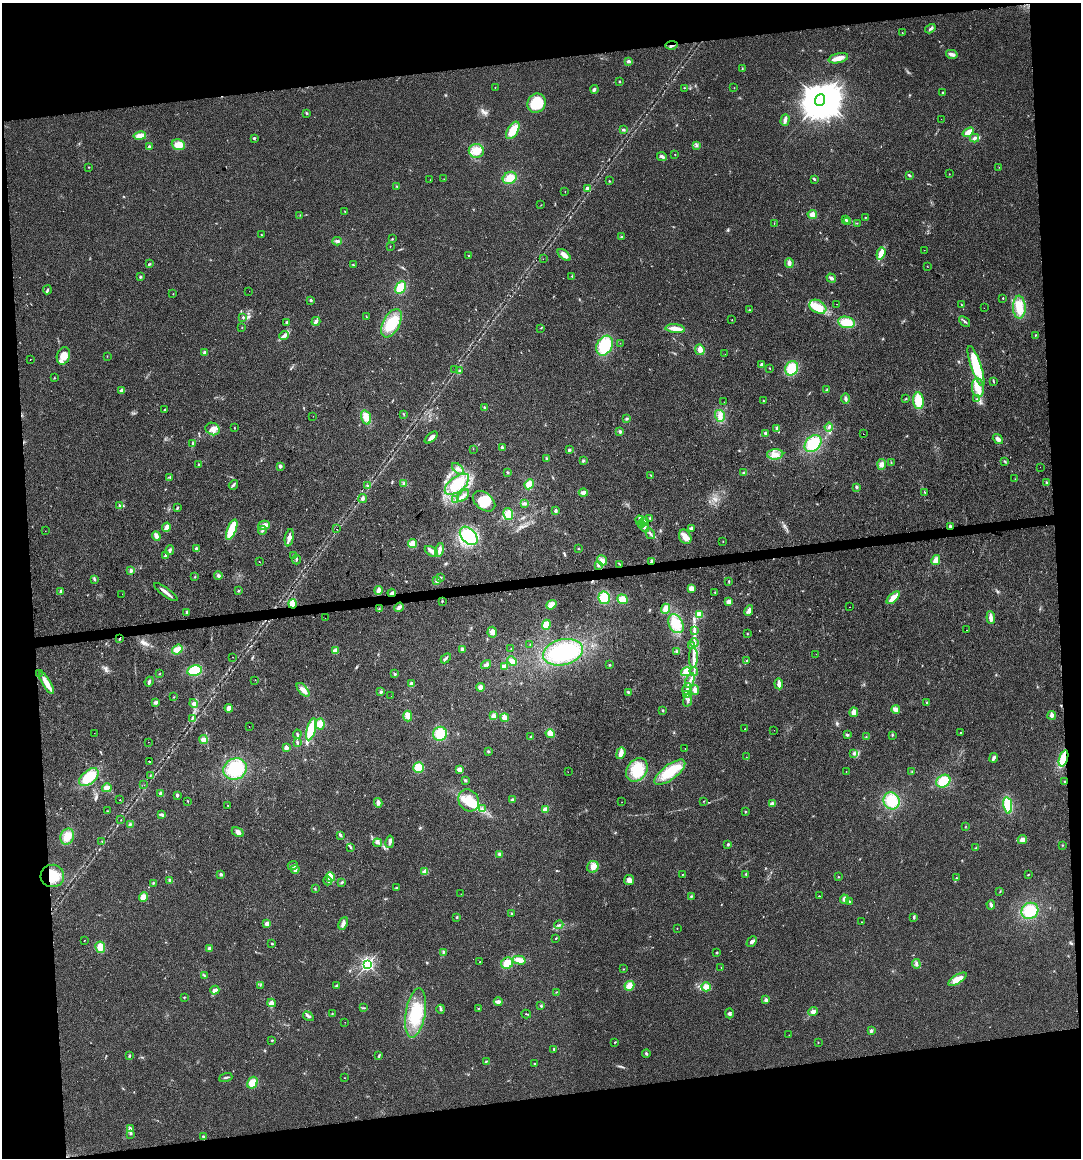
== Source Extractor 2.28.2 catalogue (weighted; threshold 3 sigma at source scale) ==
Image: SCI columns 11-4325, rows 1-4624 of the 4379 x 4624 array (HDU 1 of 3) = the unmasked area's bounding box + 8 px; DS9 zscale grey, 4 x 4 block average (1 PNG px = mean of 4 x 4 image px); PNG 1083 x 1160 px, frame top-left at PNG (2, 3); each listed source drawn as its Kron ellipse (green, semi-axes under 4 px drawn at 4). Shown black and unused: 16% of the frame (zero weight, under 2 of 3 exposures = <1% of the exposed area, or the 3 px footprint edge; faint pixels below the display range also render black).
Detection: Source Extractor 2.28.2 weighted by HDU 2 'WHT'. Background 0.0451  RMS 0.0067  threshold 0.0301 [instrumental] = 3 sigma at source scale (4.5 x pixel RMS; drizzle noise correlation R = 1.50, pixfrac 1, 0.0396/0.0396 arcsec/px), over >= 5 px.
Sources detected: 514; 1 too faint to see at this stretch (4 x 4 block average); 3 inside a brighter object's white glare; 11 cosmic-ray / hot-pixel residue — neither listed nor drawn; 4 coinciding with a brighter row at this scale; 34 inside a brighter listed object's ellipse — not listed separately; the other 461 listed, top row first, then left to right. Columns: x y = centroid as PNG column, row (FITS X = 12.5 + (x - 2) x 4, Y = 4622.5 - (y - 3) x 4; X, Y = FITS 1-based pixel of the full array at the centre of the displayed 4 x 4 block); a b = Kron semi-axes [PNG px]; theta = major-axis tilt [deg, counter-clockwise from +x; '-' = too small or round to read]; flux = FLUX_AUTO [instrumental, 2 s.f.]
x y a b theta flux
930 29 6 2 33 6.5
902 33 2 2 - 2.8
672 45 6 2 9 4.7
952 54 6 3 -14 16
838 58 10 4 12 27
629 61 4 3 - 8.6
742 69 2 2 - 1.7
619 82 3 2 - 2.5
495 87 2 2 - 2.4
685 88 2 2 - 1.7
734 88 2 2 - 1.1
594 89 4 2 - 8.6
943 93 2 2 - 9.5
820 100 6 5 - 11000
537 103 10 8 53 130
306 113 3 2 - 4.4
941 119 2 2 - 2
785 120 6 3 73 17
513 130 10 5 59 59
623 130 2 2 - 1.7
968 132 6 3 36 33
140 136 6 4 10 32
254 138 3 2 - 4.9
975 138 4 2 - 7.5
178 145 7 5 -21 34
697 145 3 3 - 5.7
149 147 2 2 - 44
476 151 7 7 - 46
675 154 2 2 - 1.5
662 156 5 3 - 11
89 167 2 2 - 1.5
999 167 2 2 - 1.2
949 174 2 2 - 1.2
909 175 4 2 - 4
510 178 7 6 - 47
444 179 2 2 - 1.3
814 179 3 2 - 5.9
430 180 2 2 - 0.98
609 181 2 2 - 3.6
397 186 3 2 - 2.9
587 188 2 2 - 22
565 192 2 2 - 1.1
541 205 3 2 - 1.3
345 211 2 2 - 1.2
812 214 4 4 - 22
300 215 2 2 - 1.5
865 217 2 2 - 2.3
846 219 3 2 - 3.7
847 221 2 2 - 18
774 223 2 2 - 1.4
857 223 2 2 - 1.2
261 235 2 2 - 1.4
621 237 2 2 - 2.7
392 239 3 2 - 2.9
337 241 4 3 - 7.4
390 246 2 2 - 1.8
924 250 2 2 - 0.73
881 253 6 2 72 60
564 255 8 4 -39 23
469 256 2 2 - 2.5
543 259 2 2 - 0.76
789 263 5 3 - 18
150 264 4 2 - 3.9
353 265 3 2 - 2.1
927 266 2 2 - 1.2
572 276 3 2 - 2.6
140 277 3 2 - 5.1
831 278 5 3 - 11
401 288 6 5 - 67
47 290 4 2 - 4.6
249 291 2 2 - 1.8
173 294 2 2 - 1.7
1003 298 2 2 - 5.3
311 300 3 2 - 4.6
837 304 2 2 - 0.99
962 305 2 2 - 1.7
818 307 9 6 -30 42
1019 307 11 6 -88 65
984 308 2 2 - 0.61
750 310 2 2 - 2.1
243 317 2 2 - 7.3
366 317 3 2 - 2.5
732 320 2 2 - 1.6
316 321 4 3 - 10
964 321 6 2 -41 5.8
287 322 3 2 - 8.8
846 322 8 5 -10 61
391 323 15 8 62 96
242 328 2 2 - 2.8
541 328 2 2 - 1.8
675 329 10 3 -5 39
284 335 5 4 - 12
1035 335 3 2 - 1.8
620 343 2 2 - 1.5
605 346 10 7 60 140
700 350 5 4 - 18
204 352 3 3 - 6.9
725 354 2 2 - 0.76
63 356 9 6 73 40
107 356 2 2 - 1
30 360 2 2 - 0.87
762 365 2 2 - 38
976 366 21 5 -71 170
769 368 2 2 - 2.2
792 368 7 6 - 84
455 370 2 2 - 0.7
459 371 2 2 - 2.9
54 378 2 2 - 1.6
994 382 2 2 - 1.4
978 388 9 6 -83 39
122 390 3 2 - 4.9
826 390 3 2 - 4.1
846 398 5 3 - 8
906 399 3 2 - 2.2
976 399 2 2 - 2.9
763 401 2 2 - 1.9
918 401 8 5 -86 66
724 402 2 2 - 0.71
484 408 2 2 - 14
165 410 2 2 - 2.7
403 414 2 2 - 2.2
313 416 2 2 - 0.66
720 416 6 5 - 24
366 417 7 5 -72 33
627 419 2 2 - 2.6
829 427 4 3 - 7.9
234 428 2 2 - 4.7
777 428 2 2 - 35
213 429 7 6 - 26
620 431 3 3 - 5.5
766 433 4 3 - 7.4
863 434 2 2 - 1.2
431 438 7 3 42 25
998 439 6 3 -39 14
193 443 3 2 - 4
813 444 10 7 47 120
502 448 2 2 - 27
473 449 2 2 - 1.1
569 450 3 2 - 6.7
775 454 8 5 2 25
546 458 2 2 - 3.1
583 461 3 2 - 4.2
891 462 2 2 - 2.1
1005 462 3 2 - 2.8
198 464 3 2 - 2.7
882 464 5 4 - 16
280 466 2 2 - 37
1040 467 2 2 - 0.51
458 469 7 2 -42 11
508 472 3 2 - 3.8
744 473 2 2 - 2.6
651 475 2 2 - 2.2
170 478 2 2 - 2.3
1015 479 2 2 - 1.1
404 483 4 3 - 6.8
1046 483 2 2 - 9.5
457 484 14 7 38 140
529 484 5 4 - 37
233 485 5 3 - 8.3
368 485 2 2 - 3.3
856 487 3 3 - 6.2
924 492 3 2 - 2.2
583 493 4 4 - 13
463 496 7 3 49 13
363 498 4 3 - 9
455 500 2 2 - 2.3
484 501 13 8 -38 60
524 504 4 3 - 6.6
119 505 2 2 - 4.4
177 508 4 2 - 3.3
555 511 2 2 - 33
508 514 6 5 - 32
650 518 2 2 - 2.3
640 520 4 3 - 8
644 521 4 3 - 8.9
642 524 4 2 - 5.7
264 525 6 4 15 19
950 526 4 2 - 3.8
166 527 5 3 - 23
645 528 4 2 - 7.6
691 528 3 3 - 7.2
336 529 2 2 - 0.7
232 530 11 4 68 110
262 530 4 2 - 8.8
45 531 2 2 - 0.48
650 534 5 2 - 5.6
156 536 5 3 - 16
469 536 11 7 -47 110
685 537 7 5 -62 31
289 538 9 4 79 23
723 541 2 2 - 1
412 544 4 4 - 30
578 548 2 2 - 1.9
196 549 3 2 - 9.2
170 550 5 2 - 9
440 550 7 3 76 15
431 551 7 4 -34 15
166 556 3 2 - 21
294 556 2 2 - 5.2
296 560 4 2 - 4.1
602 560 5 4 - 17
936 560 5 4 - 25
651 561 3 2 - 9.6
259 562 2 2 - 5
620 564 2 2 - 2.2
599 565 3 2 - 5
131 571 4 3 - 7.4
195 576 2 2 - 2.4
218 576 4 3 - 7.6
440 577 3 2 - 4
94 579 4 2 - 6.1
436 581 3 3 - 6.4
729 581 3 2 - 3.1
691 589 4 3 - 23
378 590 4 2 - 21
61 591 2 2 - 27
238 591 2 2 - 2.4
166 592 14 2 -36 19
715 592 3 2 - 3.4
392 593 4 2 - 10
122 594 2 2 - 1.2
604 598 6 5 - 68
893 598 8 3 44 44
623 599 5 4 - 34
442 601 2 2 - 2.3
729 602 4 3 - 21
293 604 4 4 - 47
551 605 5 3 - 30
399 607 5 3 - 14
849 607 2 2 - 1.8
379 609 2 2 - 1.6
665 609 5 4 - 24
749 610 5 3 - 15
187 612 3 3 - 5.2
699 614 4 3 - 26
325 618 2 2 - 1.1
991 618 6 2 -85 24
676 624 10 7 -63 64
546 625 5 4 - 32
966 630 2 2 - 4.1
694 631 3 3 - 5.3
492 632 5 4 - 16
747 634 2 2 - 1.5
119 639 3 2 - 3.1
694 642 4 2 - 5.5
530 644 2 2 - 1.8
692 646 3 3 - 12
462 649 3 2 - 12
511 649 2 2 - 0.89
177 650 5 4 - 36
335 651 4 3 - 24
676 651 4 3 - 5.4
563 652 20 13 13 280
816 654 2 2 - 0.74
233 657 2 2 - 1
693 657 10 2 89 14
446 658 6 2 44 7.5
512 661 5 4 - 21
747 661 3 2 - 3.5
486 665 5 3 - 8.5
609 665 2 2 - 2.2
504 666 3 3 - 16
194 671 7 5 10 88
694 671 4 2 - 4.7
686 672 5 4 - 36
39 673 2 2 - 0.74
159 674 2 2 - 1.9
395 674 3 2 - 3.4
255 680 2 2 - 1.1
690 680 7 2 65 12
149 682 5 2 - 9.6
47 683 13 3 -59 46
412 684 4 3 - 13
779 684 5 3 - 21
480 687 4 3 - 16
687 689 6 2 78 12
303 690 8 4 -49 27
695 690 5 3 - 18
381 692 3 2 - 7.5
628 692 3 2 - 4.1
687 695 4 2 - 6.4
391 696 2 2 - 1.1
174 697 2 2 - 1.5
688 700 7 2 78 8.8
156 702 4 3 - 8.6
194 703 4 4 - 14
927 703 4 2 - 4.3
229 708 4 3 - 18
896 709 4 4 - 19
663 710 2 2 - 1.6
854 712 4 3 - 23
1052 715 4 3 - 16
408 716 5 4 - 23
493 716 4 3 - 14
192 718 2 2 - 1.8
505 718 4 3 - 22
320 724 5 4 - 32
249 726 2 2 - 4.3
311 729 11 4 75 110
745 729 2 2 - 1.2
774 730 2 2 - 0.54
94 733 2 2 - 3
550 733 5 4 - 26
960 733 2 2 - 1.9
297 734 4 2 - 4.9
440 734 7 6 - 74
847 735 3 3 - 4.4
892 735 3 2 - 2.9
531 737 2 2 - 18
866 737 2 2 - 1.8
203 740 4 4 - 14
148 742 2 2 - 0.74
297 742 2 2 - 6.2
286 748 2 2 - 67
685 748 2 2 - 0.83
488 751 3 2 - 4.6
621 753 6 3 70 26
854 753 3 3 - 7.5
746 757 2 2 - 1.8
994 758 5 2 - 11
1064 758 8 4 73 87
149 761 2 2 - 120
418 768 5 5 - 58
235 769 12 10 26 170
460 769 4 3 - 14
637 770 13 9 54 93
912 771 2 2 - 3.1
568 772 2 2 - 0.49
670 772 18 7 37 120
846 772 2 2 - 1.2
150 776 2 2 - 1.3
89 777 11 6 38 100
465 780 3 2 - 4.5
943 781 7 6 - 78
1065 782 3 2 - 3.2
144 785 2 2 - 1
107 788 5 4 - 16
161 794 3 3 - 12
177 795 3 2 - 7.4
512 799 3 2 - 5.7
120 800 2 2 - 1.9
469 800 11 9 -54 80
188 801 2 2 - 2.1
704 801 2 2 - 1.9
891 801 9 8 - 100
622 802 2 2 - 0.76
378 803 5 3 - 14
772 804 4 3 - 17
1008 805 8 3 -79 170
228 806 2 2 - 1.1
482 809 2 2 - 2.6
546 810 2 2 - 94
107 811 2 2 - 1.3
745 812 2 2 - 2.5
162 815 4 3 - 9.4
121 819 2 2 - 1
130 824 2 2 - 2.3
965 827 2 2 - 1.1
238 832 6 4 -30 15
340 835 3 2 - 10
67 837 8 6 66 47
1022 840 5 4 - 17
102 841 2 2 - 1.1
390 842 6 3 80 13
377 843 4 2 - 5.8
728 844 3 2 - 4.4
1062 845 2 2 - 1.3
351 847 4 2 - 4.6
976 848 3 2 - 3.1
500 854 3 3 - 8.4
293 865 5 3 - 8.5
593 867 6 5 - 22
295 869 4 3 - 10
425 872 4 3 - 19
221 874 3 3 - 5.7
682 874 2 2 - 1.6
746 874 2 2 - 3.5
1028 874 3 2 - 2.3
52 876 11 11 - 92
330 877 5 4 - 26
838 877 2 2 - 1.2
956 878 2 2 - 1.9
629 880 5 5 - 16
170 881 4 2 - 5.9
328 881 4 3 - 7.6
342 882 3 2 - 4.5
153 883 2 2 - 1.7
397 888 2 2 - 3.5
315 889 3 2 - 3
1000 891 3 2 - 2.4
461 894 2 2 - 0.67
691 896 3 2 - 2.9
819 896 2 2 - 2
144 897 5 4 - 22
844 899 4 3 - 20
849 901 3 2 - 3.9
991 905 5 3 - 8
1030 911 9 8 - 90
512 914 2 2 - 2.5
457 917 3 2 - 3.3
914 917 4 2 - 4.8
862 922 2 2 - 1.2
343 923 6 3 65 15
267 924 2 2 - 74
559 925 4 2 - 4.6
677 928 2 2 - 1.8
555 938 2 2 - 4.4
84 940 2 2 - 1.3
752 942 6 3 45 13
272 944 3 2 - 4.2
100 947 6 5 - 32
209 948 3 3 - 11
443 952 4 2 - 5
717 953 3 2 - 3.5
519 960 7 3 -14 35
479 962 2 2 - 3.4
507 963 6 5 - 44
367 964 2 2 - 1100
916 964 5 3 - 8.8
721 967 2 2 - 1.3
624 969 2 2 - 1.3
204 975 2 2 - 2.6
957 979 10 3 32 48
260 985 2 2 - 2.5
336 985 3 2 - 3.8
629 986 5 4 - 30
706 987 4 4 - 27
215 990 4 3 - 13
556 992 2 2 - 1.9
184 997 2 2 - 2.2
766 1000 3 3 - 8.1
498 1002 4 3 - 18
272 1003 4 4 - 11
541 1006 2 2 - 3.4
363 1008 3 2 - 3
478 1008 2 2 - 2.2
441 1009 4 3 - 5.7
813 1012 5 3 - 13
332 1013 2 2 - 2
416 1013 25 10 81 130
729 1013 5 3 - 8
526 1014 5 2 - 3.7
308 1016 6 2 -31 11
345 1022 2 2 - 2
871 1031 3 2 - 9.8
789 1035 2 2 - 0.72
272 1040 2 2 - 3.3
615 1042 3 2 - 2.6
818 1042 2 2 - 1.4
554 1049 3 2 - 3.4
646 1053 4 2 - 5.8
130 1056 2 2 - 3.2
379 1056 4 2 - 3.6
486 1061 3 2 - 3.7
535 1064 2 2 - 1.6
226 1078 7 2 19 5.2
344 1078 2 2 - 1.1
252 1083 6 5 - 42
130 1129 3 3 - 6.9
130 1134 2 2 - 1.6
203 1137 3 2 - 6.1
Overlapping masked pixels (flux is a lower limit): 8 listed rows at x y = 672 45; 950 526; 651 561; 392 593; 293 604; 119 639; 1064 758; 52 876
Diffuse or blended objects may show on this block-average render without a row.